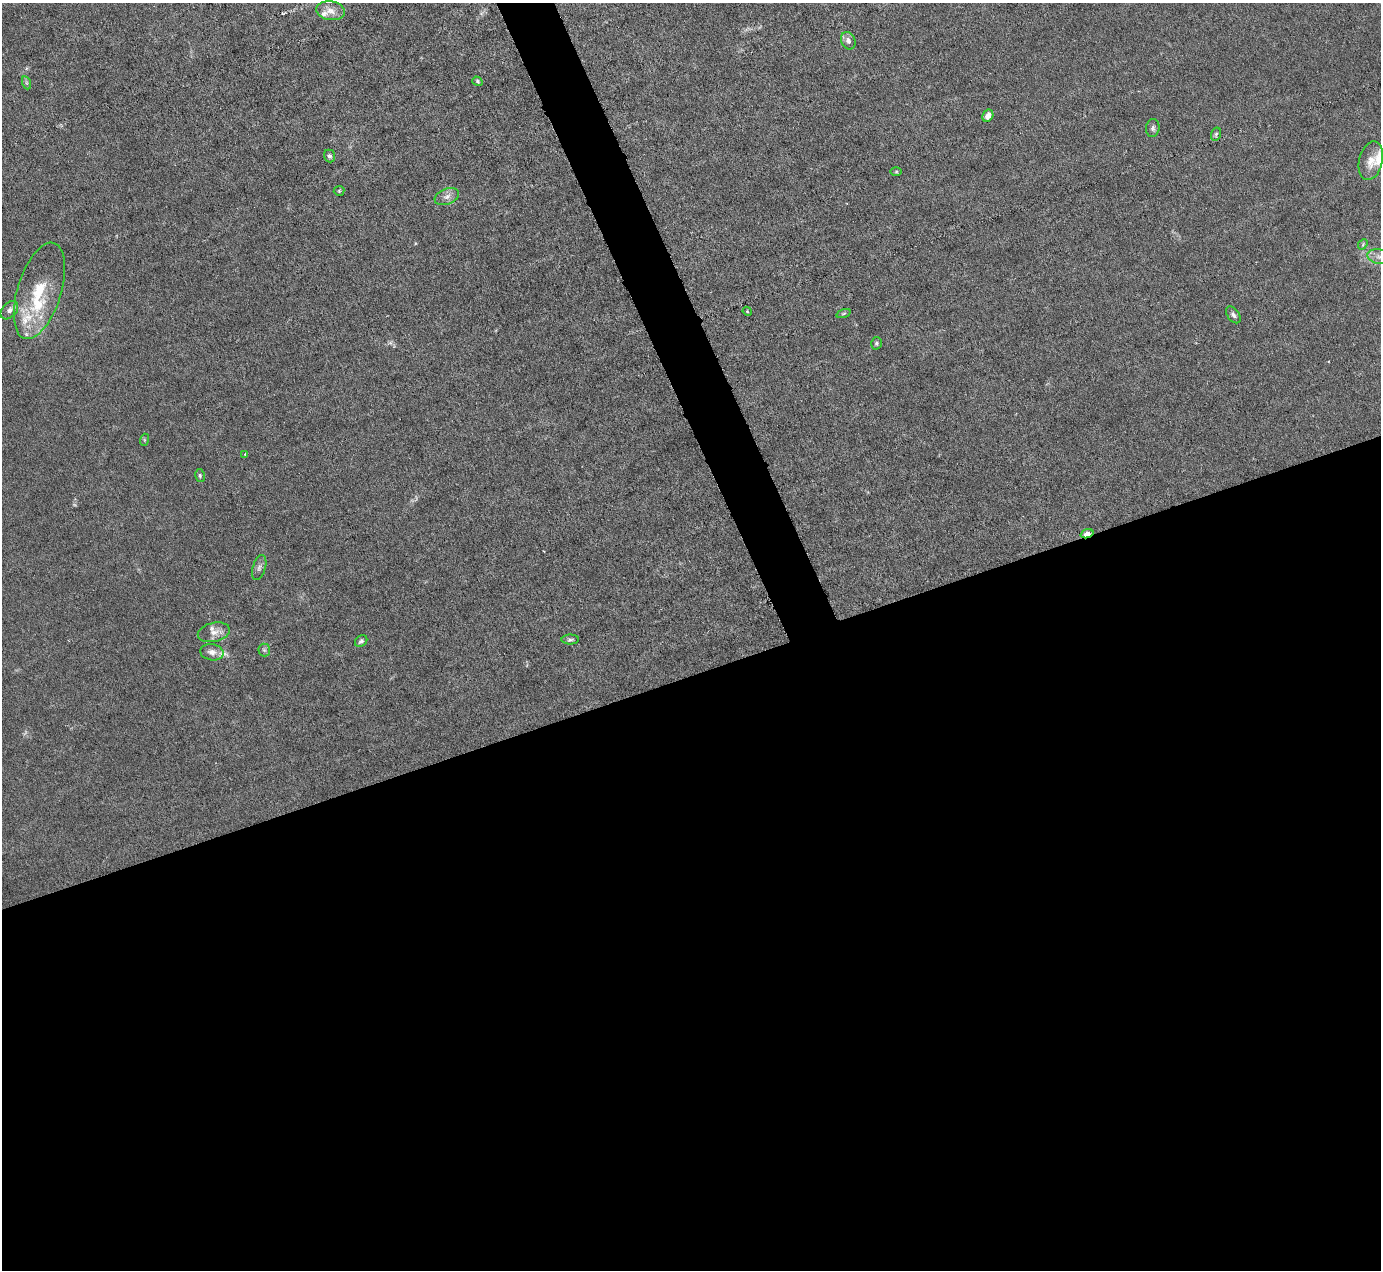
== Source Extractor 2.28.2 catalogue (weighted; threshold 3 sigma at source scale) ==
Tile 15 of 4 x 4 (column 3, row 4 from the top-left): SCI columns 2759-4137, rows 279-1546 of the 5516 x 5500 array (HDU 1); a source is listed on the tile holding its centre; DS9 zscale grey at full resolution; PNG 1383 x 1272 px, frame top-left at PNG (2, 3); each listed source drawn as its Kron ellipse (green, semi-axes under 4 px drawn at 4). Shown black and unused: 49% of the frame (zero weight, under 3 of 6 exposures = <1% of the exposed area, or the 3 px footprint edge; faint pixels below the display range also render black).
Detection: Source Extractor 2.28.2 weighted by HDU 2 'WHT'; one run over the whole footprint, this tile lists its part. Background 0.0209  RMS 0.0027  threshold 0.0112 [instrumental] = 3 sigma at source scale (4.09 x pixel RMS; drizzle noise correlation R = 1.36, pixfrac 0.8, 0.05/0.05 arcsec/px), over >= 5 px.
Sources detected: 36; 6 inside a brighter listed object's ellipse — not listed separately; the other 30 listed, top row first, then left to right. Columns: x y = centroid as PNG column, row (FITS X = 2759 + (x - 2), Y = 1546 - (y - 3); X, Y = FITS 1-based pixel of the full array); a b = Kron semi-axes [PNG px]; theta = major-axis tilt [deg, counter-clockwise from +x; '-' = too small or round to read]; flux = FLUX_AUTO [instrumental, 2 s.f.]
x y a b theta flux
331 11 14 9 -9 2.2
848 41 9 7 -65 1.2
477 81 5 4 - 0.42
27 83 6 4 -71 0.39
988 116 6 5 - 1.8
1153 128 9 6 83 0.74
1216 134 7 5 74 0.48
329 156 6 5 - 0.59
1371 161 19 11 76 3.2
896 172 6 4 1 0.28
339 191 5 5 - 0.34
447 197 12 7 21 1.5
1363 244 6 4 49 0.36
1379 257 12 7 -12 1.7
39 291 50 21 73 13
9 310 10 7 48 1.3
747 311 5 3 - 0.23
843 314 7 3 19 0.35
1233 315 9 6 -54 0.82
876 343 6 5 - 0.43
144 440 6 4 72 0.3
245 454 3 2 - 0.16
200 476 6 5 - 0.45
1087 534 6 4 18 4.1
259 567 13 6 72 0.94
214 632 16 9 13 2.1
570 640 9 5 1 0.52
361 641 7 5 40 0.59
264 650 6 6 - 0.52
212 652 12 8 -9 1.5
Overlapping masked pixels (flux is a lower limit): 1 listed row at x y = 1087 534
Isophote crosses this tile's border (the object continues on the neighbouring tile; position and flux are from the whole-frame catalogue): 1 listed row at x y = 1379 257